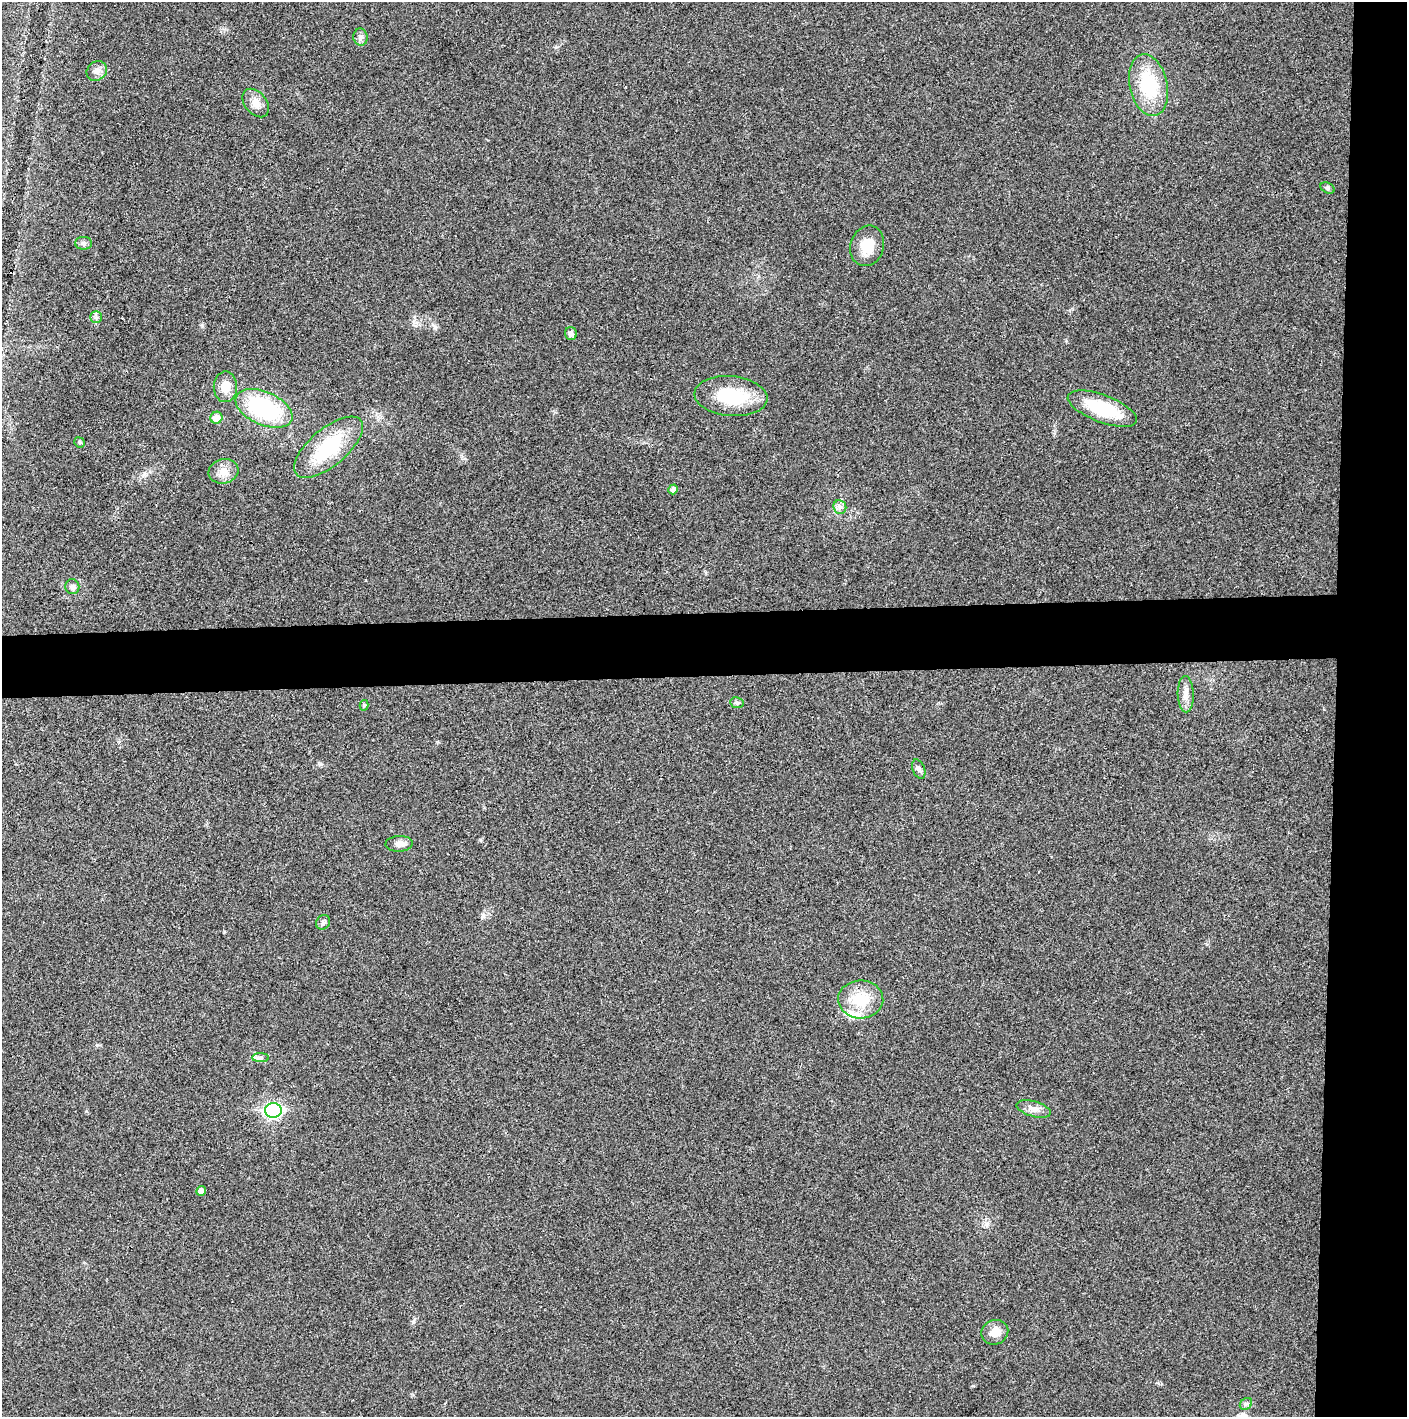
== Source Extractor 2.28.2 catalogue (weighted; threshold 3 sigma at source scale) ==
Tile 6 of 3 x 3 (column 3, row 2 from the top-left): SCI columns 2813-4217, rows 1415-2829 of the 4221 x 4244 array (HDU 1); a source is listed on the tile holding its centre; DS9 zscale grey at full resolution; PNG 1409 x 1419 px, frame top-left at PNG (2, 2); each listed source drawn as its Kron ellipse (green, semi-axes under 4 px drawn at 4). Shown black and unused: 9% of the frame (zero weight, under 3 of 4 exposures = <1% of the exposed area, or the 3 px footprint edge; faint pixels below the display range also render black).
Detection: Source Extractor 2.28.2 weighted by HDU 2 'WHT'; one run over the whole footprint, this tile lists its part. Background 0.0254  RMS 0.006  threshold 0.0272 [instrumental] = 3 sigma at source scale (4.5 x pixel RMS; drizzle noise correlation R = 1.50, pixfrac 1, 0.05/0.05 arcsec/px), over >= 5 px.
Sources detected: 34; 1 inside a brighter listed object's ellipse — not listed separately; the other 33 listed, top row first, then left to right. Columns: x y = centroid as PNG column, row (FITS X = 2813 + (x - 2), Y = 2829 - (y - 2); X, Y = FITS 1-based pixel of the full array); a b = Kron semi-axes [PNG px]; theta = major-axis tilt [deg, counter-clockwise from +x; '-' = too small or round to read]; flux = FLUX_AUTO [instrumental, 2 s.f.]
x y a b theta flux
360 37 8 7 - 2.1
97 71 11 9 39 3.4
1148 85 31 19 -77 33
256 103 16 11 -50 5.5
1327 188 7 5 -26 1.2
83 243 8 6 -1 1.7
867 246 20 16 73 11
96 317 5 5 - 1.3
571 334 6 5 - 2.2
225 387 15 11 89 8.6
731 396 36 20 -5 31
264 408 30 16 -24 62
1102 409 36 13 -21 33
216 418 6 6 - 6.2
79 442 5 5 - 1.2
328 447 42 18 40 39
223 471 15 12 14 5.9
673 489 5 4 - 1.9
840 507 7 6 - 2
72 587 7 7 - 2.3
1186 694 18 8 -88 4.8
737 703 7 5 -10 1.4
364 705 5 4 - 0.89
919 769 10 6 -67 2
399 844 13 8 3 3.9
323 922 8 6 53 1.6
861 999 22 19 -1 20
261 1058 8 4 -1 1.5
1034 1109 18 7 -15 4.3
273 1110 8 7 - 140
201 1191 5 4 - 4.1
995 1332 14 12 24 6.5
1246 1404 7 5 44 1.3
Unlisted compact peaks at least as high as the median listed source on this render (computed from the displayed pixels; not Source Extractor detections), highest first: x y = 224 932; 413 1322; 320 764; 97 1045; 480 840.